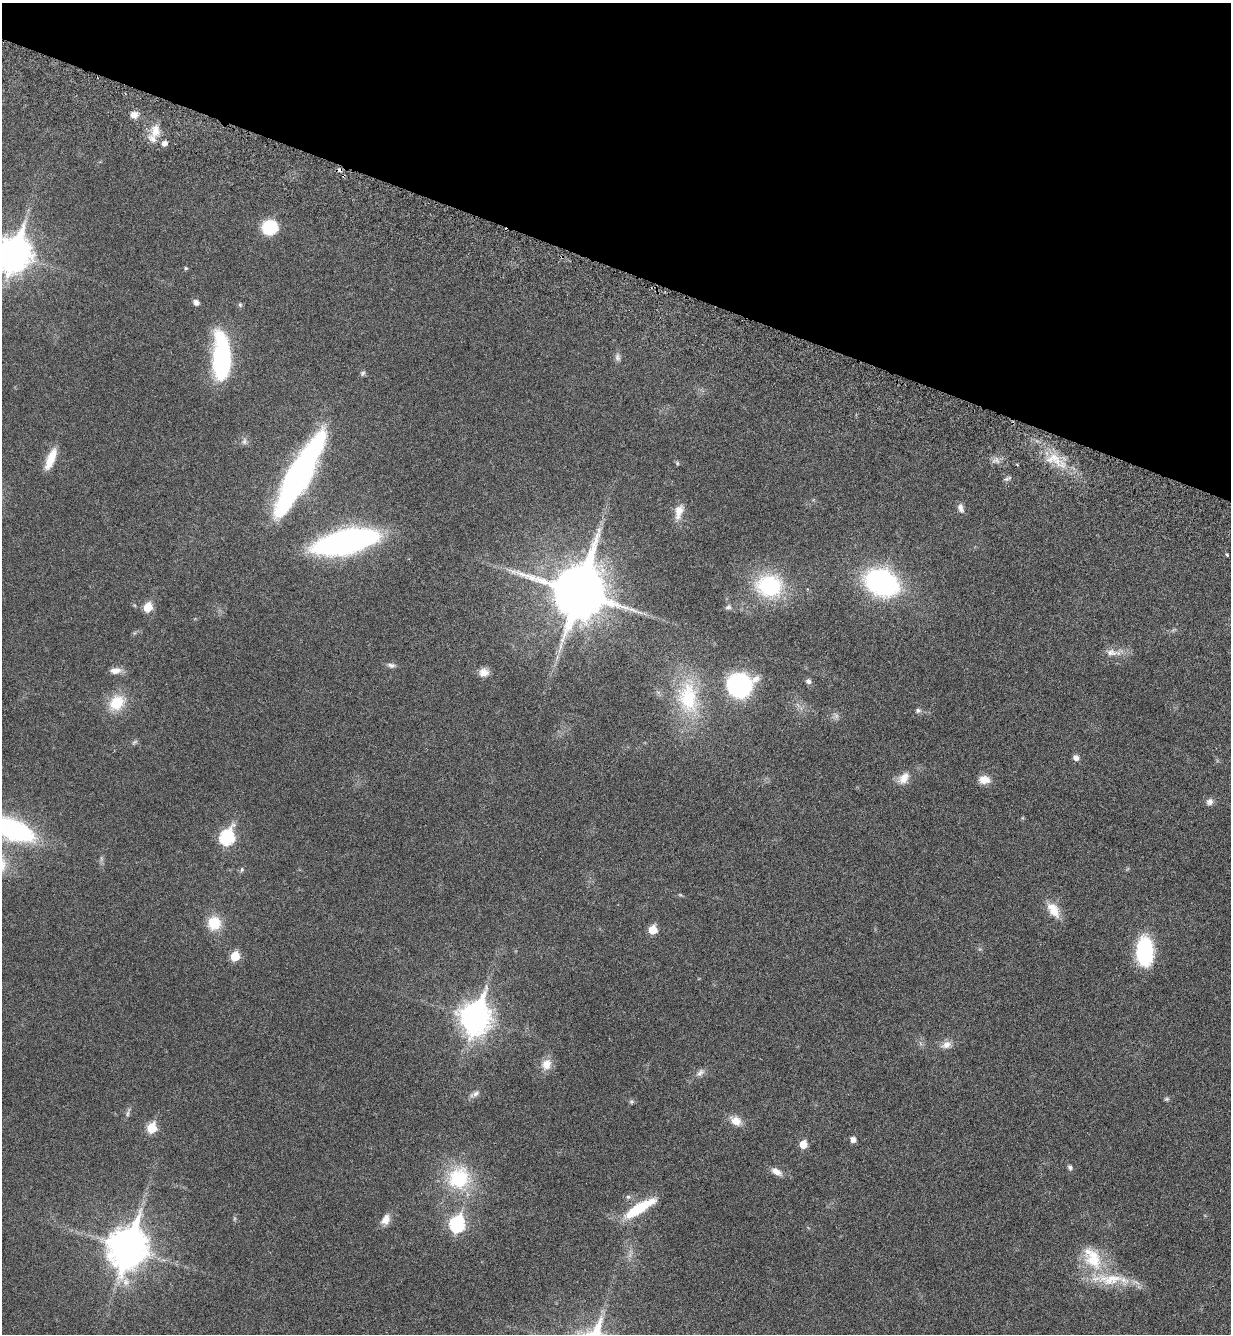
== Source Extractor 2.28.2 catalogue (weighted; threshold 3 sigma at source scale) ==
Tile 2 of 4 x 4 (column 2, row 1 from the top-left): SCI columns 1452-2680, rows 4075-5406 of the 5486 x 5479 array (HDU 1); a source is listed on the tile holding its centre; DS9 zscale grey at full resolution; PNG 1233 x 1336 px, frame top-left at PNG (2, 3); no overlay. Shown black and unused: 20% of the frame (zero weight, under 3 of 6 exposures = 5% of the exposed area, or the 3 px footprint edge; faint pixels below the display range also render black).
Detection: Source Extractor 2.28.2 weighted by HDU 2 'WHT'; one run over the whole footprint, this tile lists its part. Background 0.0331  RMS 0.0029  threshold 0.012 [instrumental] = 3 sigma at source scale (4.09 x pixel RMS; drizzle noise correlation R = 1.36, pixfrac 0.8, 0.05/0.05 arcsec/px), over >= 5 px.
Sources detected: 73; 3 too faint to see at this stretch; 1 cosmic-ray / hot-pixel residue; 1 long thin detection or spike segment (spike, bleed or trail) — not listed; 1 inside a brighter listed object's ellipse — not listed separately; the other 67 listed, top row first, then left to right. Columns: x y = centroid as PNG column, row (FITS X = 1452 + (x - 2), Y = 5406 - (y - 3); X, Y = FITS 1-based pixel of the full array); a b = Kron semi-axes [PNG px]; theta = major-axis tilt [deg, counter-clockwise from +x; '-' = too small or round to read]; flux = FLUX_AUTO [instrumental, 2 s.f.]
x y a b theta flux
134 115 10 8 9 1.6
155 131 18 11 81 3.9
164 143 5 5 - 1.4
269 227 12 11 - 12
13 254 14 11 61 430
185 268 4 4 - 0.41
196 302 7 6 - 1
240 305 6 5 - 0.41
617 357 10 7 -81 0.84
221 359 42 14 -89 40
362 373 8 5 42 0.52
244 441 8 6 89 0.71
51 459 26 8 68 4.7
1054 459 26 16 -22 6.7
677 463 5 4 - 0.32
299 475 86 18 61 79
1007 479 9 5 20 0.61
960 508 13 7 -72 1.2
679 511 21 10 76 2.8
346 542 44 15 12 110
1227 554 3 3 - 0.56
882 582 24 18 -24 56
769 586 31 26 -4 20
578 592 17 15 75 1600
148 607 6 5 - 7.1
728 607 9 6 10 0.65
1111 652 18 9 -6 2.2
391 665 11 6 -10 0.85
115 671 13 8 5 1.9
484 672 12 10 0 2
808 681 7 6 - 0.79
740 685 19 17 13 41
688 697 48 29 -84 19
117 703 21 17 45 6.6
918 710 7 6 - 0.63
1076 758 6 5 - 1.3
904 778 16 10 52 2.8
984 780 13 9 -4 2.5
1210 802 9 8 - 1.1
13 830 50 20 -21 37
227 837 8 7 - 34
242 869 6 5 - 0.46
1053 910 22 12 -57 4.1
214 923 15 15 - 6.1
653 930 6 5 - 6.7
1145 951 31 17 -89 20
235 956 6 5 - 7.9
475 1018 13 10 75 320
946 1045 14 9 23 1.8
546 1064 14 13 - 2.7
700 1073 14 7 39 1.2
476 1093 10 6 33 0.95
1167 1099 7 5 19 0.42
631 1102 6 5 - 0.44
736 1121 14 10 -31 2.9
152 1128 6 6 - 10
853 1139 5 5 - 1.4
803 1144 5 5 - 4.7
1070 1167 5 5 - 0.77
776 1171 15 7 -29 1.8
459 1178 30 27 40 16
628 1197 6 6 - 0.52
639 1208 41 10 31 10
385 1219 15 10 60 2.1
457 1224 8 7 - 41
128 1247 14 11 70 630
1094 1259 32 23 -62 12
Isophote crosses this tile's border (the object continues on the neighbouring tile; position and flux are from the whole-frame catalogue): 2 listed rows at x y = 13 254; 13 830